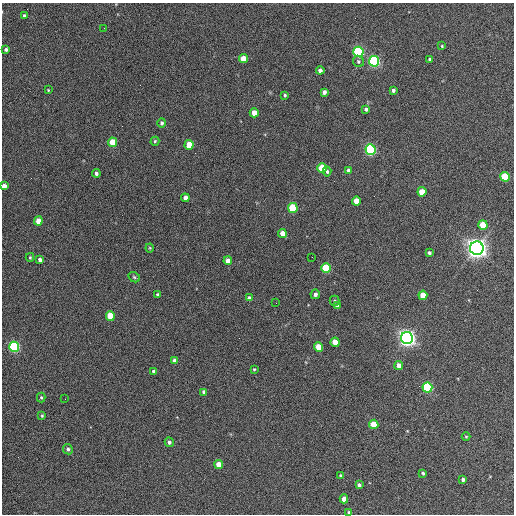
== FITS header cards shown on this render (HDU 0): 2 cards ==
NAXIS1  =                  512 / Axis length
NAXIS2  =                  512 / Axis length

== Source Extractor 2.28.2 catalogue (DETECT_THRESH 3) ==
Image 512 x 512 px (HDU 0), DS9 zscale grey, 1 PNG px = 1 image px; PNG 516 x 516 px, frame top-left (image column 1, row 512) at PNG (2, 3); each listed source drawn as its Kron ellipse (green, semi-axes under 4 px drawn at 4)
Background 348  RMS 20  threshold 60.8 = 3 sigma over >= 5 px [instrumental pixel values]
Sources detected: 75; all 75 listed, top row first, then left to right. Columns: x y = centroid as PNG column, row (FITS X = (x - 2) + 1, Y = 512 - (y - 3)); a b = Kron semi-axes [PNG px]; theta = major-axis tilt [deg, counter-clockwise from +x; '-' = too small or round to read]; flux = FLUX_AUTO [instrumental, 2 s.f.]
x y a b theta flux
24 16 3 3 - 2.4e+03
104 28 2 2 - 5.9e+02
442 46 3 3 - 1.3e+03
6 49 3 3 - 3.4e+03
358 52 5 5 - 2.3e+05
243 59 4 4 - 2.5e+04
430 59 4 4 - 4.2e+03
358 61 6 5 - 2.6e+03
374 61 5 5 - 3.0e+05
320 70 4 4 - 6.3e+03
48 90 3 2 - 1.2e+03
393 90 4 3 - 3.3e+03
324 92 4 4 - 5.1e+03
285 95 3 3 - 1.9e+03
366 109 4 4 - 4.3e+03
254 113 4 4 - 1.7e+04
162 123 4 4 - 2.9e+03
155 141 4 4 - 1.8e+03
113 142 4 4 - 3.8e+04
189 145 5 4 - 3.2e+04
370 150 5 5 - 2.8e+05
322 168 5 4 - 5.2e+04
348 170 4 3 - 3.6e+03
327 171 5 4 - 2.7e+03
96 173 4 4 - 3.9e+03
505 177 5 5 - 6.3e+04
4 186 4 4 - 9.8e+03
422 192 4 4 - 3.1e+04
185 198 4 4 - 7.9e+03
356 201 4 4 - 2.3e+04
293 208 5 5 - 1.0e+05
38 221 4 4 - 1.8e+04
483 225 5 4 - 4.1e+04
282 233 4 4 - 1.9e+04
150 248 4 4 - 1.4e+03
477 248 7 6 - 1.3e+06
429 253 4 3 - 3.1e+03
30 257 4 3 - 1.6e+03
312 257 2 2 - 6.9e+02
40 260 4 4 - 5.4e+03
228 261 4 4 - 1.3e+04
326 268 5 4 - 9.6e+04
134 277 6 5 - 2.1e+03
315 294 5 4 - 4.2e+03
158 295 3 3 - 2.6e+03
423 295 5 4 - 2.6e+04
249 298 4 4 - 5.3e+03
335 301 5 5 - 2.1e+03
276 303 2 2 - 7.0e+02
337 306 4 4 - 5.6e+03
110 316 5 4 - 3.7e+04
407 338 6 6 - 8.8e+05
335 342 4 4 - 2.7e+04
14 347 5 5 - 2.3e+05
319 347 4 4 - 3.5e+04
174 360 4 4 - 5.1e+03
399 365 4 4 - 9.5e+03
254 369 4 3 - 1.6e+03
154 372 4 3 - 3.9e+03
427 388 5 5 - 1.6e+05
204 392 4 4 - 4.9e+03
41 397 5 4 - 1.9e+03
65 399 2 2 - 6.3e+02
42 416 4 3 - 1.6e+03
374 424 5 4 - 4.1e+04
466 437 4 4 - 1.3e+03
169 442 5 4 - 3.9e+03
68 449 5 5 - 3.7e+03
219 464 4 4 - 2.3e+04
423 473 3 3 - 2.1e+03
340 475 4 3 - 1.7e+03
463 480 4 3 - 3.2e+03
359 485 4 3 - 3.3e+03
344 499 4 4 - 1.2e+04
349 513 4 3 - 4.2e+03
At the frame edge (FLAGS 8, measured only in part): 2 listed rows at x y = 4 186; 349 513